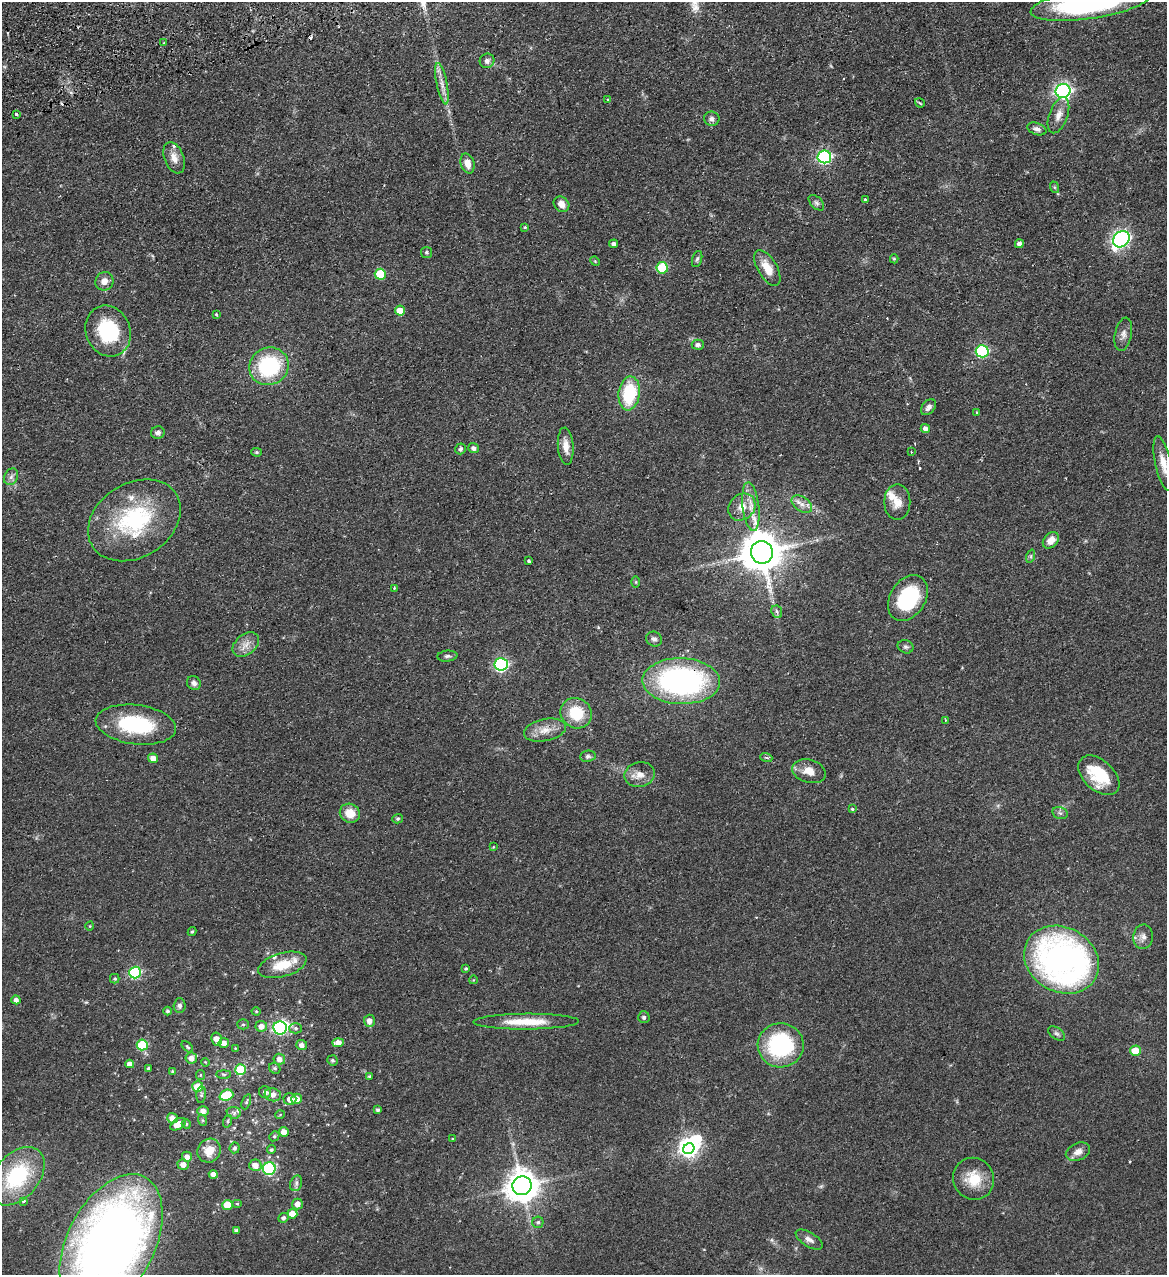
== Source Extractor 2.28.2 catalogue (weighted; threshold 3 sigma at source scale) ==
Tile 11 of 4 x 4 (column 3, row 3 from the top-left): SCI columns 2496-3660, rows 1330-2602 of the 5107 x 5203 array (HDU 1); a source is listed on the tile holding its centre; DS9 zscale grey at full resolution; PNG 1169 x 1277 px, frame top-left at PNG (2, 2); each listed source drawn as its Kron ellipse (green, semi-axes under 4 px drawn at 4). Shown black and unused: <1% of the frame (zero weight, under 2 of 3 exposures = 3% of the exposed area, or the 3 px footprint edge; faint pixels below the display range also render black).
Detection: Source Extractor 2.28.2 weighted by HDU 2 'WHT'; one run over the whole footprint, this tile lists its part. Background 0.0555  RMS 0.005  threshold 0.0226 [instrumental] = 3 sigma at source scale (4.5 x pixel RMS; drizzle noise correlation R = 1.50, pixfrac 1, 0.05/0.05 arcsec/px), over >= 5 px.
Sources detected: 185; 1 too faint to see at this stretch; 3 inside a brighter object's white glare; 4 cosmic-ray / hot-pixel residue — neither listed nor drawn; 7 inside a brighter listed object's ellipse — not listed separately; the other 170 listed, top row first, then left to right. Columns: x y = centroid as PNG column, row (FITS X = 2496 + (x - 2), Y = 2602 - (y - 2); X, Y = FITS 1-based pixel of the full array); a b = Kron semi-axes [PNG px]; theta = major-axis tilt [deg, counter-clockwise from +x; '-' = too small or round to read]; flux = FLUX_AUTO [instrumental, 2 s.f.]
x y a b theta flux
1090 3 60 15 8 93
164 43 3 3 - 0.7
487 61 7 7 - 1.9
442 84 21 5 -78 3.9
1063 91 7 7 - 130
608 100 3 3 - 0.92
920 103 5 3 - 0.62
16 114 3 3 - 1
1058 115 19 9 70 4.5
712 119 8 7 - 1.6
1037 129 10 6 -20 1.9
824 157 7 6 - 78
174 158 16 9 -70 4.3
467 163 10 7 -74 4.4
1054 187 6 4 -71 0.6
865 199 3 3 - 0.51
816 203 9 5 -45 1.3
561 204 8 7 - 3.6
525 227 4 3 - 0.65
1121 239 9 7 40 110
614 244 4 4 - 1.5
1019 244 4 4 - 1.7
426 252 5 5 - 0.83
697 259 8 5 73 0.99
894 259 4 4 - 0.63
595 261 5 4 - 0.47
662 268 5 5 - 25
767 268 20 9 -59 7.4
380 274 5 5 - 19
104 281 9 9 - 3.6
400 311 5 5 - 6.1
216 314 3 3 - 0.5
108 331 26 22 -67 29
1123 334 17 8 78 2.8
698 345 6 5 - 1.6
982 351 6 6 - 52
269 366 20 18 29 42
629 393 17 10 82 27
928 407 9 6 51 1.9
977 413 3 3 - 0.97
925 428 5 4 - 2.1
158 433 7 6 - 1.5
566 446 19 8 -86 4.6
473 448 5 5 - 1.8
460 449 5 5 - 1.3
257 452 5 4 - 0.67
911 452 3 3 - 0.49
1163 463 28 8 -78 6
11 477 9 6 62 1.8
897 502 18 13 90 5.9
802 504 11 7 -35 3
742 507 14 12 45 5.7
751 507 24 8 -83 6.3
134 520 49 37 32 52
1051 540 9 7 45 4.7
762 552 11 11 - 1700
1031 556 7 4 72 0.85
529 561 3 3 - 1.6
636 582 6 4 -90 0.53
394 588 4 4 - 0.54
908 598 25 17 58 39
777 612 6 5 - 1.4
654 639 8 7 - 1.5
246 645 15 10 39 4.4
906 647 8 6 -22 1.2
447 656 10 5 6 1.2
501 664 6 6 - 77
681 681 39 23 -2 110
194 683 7 6 - 2
576 713 16 15 - 16
946 720 4 2 - 0.41
136 725 40 19 -7 37
545 730 21 11 12 6.2
588 756 8 5 7 1.1
766 757 6 4 -20 0.75
153 758 5 4 - 4
809 771 17 11 -16 5.7
640 775 15 12 12 5
1099 775 24 15 -43 21
852 809 4 3 - 0.79
350 813 10 9 - 7.2
1060 813 8 6 -15 1.2
398 819 5 4 - 0.74
493 847 4 4 - 0.41
90 926 4 3 - 0.35
192 931 4 3 - 0.64
1143 937 12 10 86 2.9
1062 960 39 32 -30 180
282 965 25 12 16 13
466 968 3 3 - 0.6
135 972 6 6 - 52
115 979 5 4 - 0.74
473 980 4 3 - 0.33
16 1000 4 4 - 2.1
180 1006 7 6 - 1.5
168 1011 4 4 - 1
256 1011 4 4 - 0.53
644 1017 6 5 - 1.3
369 1021 6 5 - 3.2
526 1022 53 8 0 14
243 1024 5 5 - 0.71
261 1026 6 5 - 3.2
280 1028 7 6 - 86
296 1028 6 5 - 1.1
1056 1033 9 5 -35 1.3
216 1039 6 5 - 3.6
224 1043 5 5 - 3.1
338 1043 5 4 - 3.9
142 1045 5 5 - 25
302 1045 5 5 - 2.3
781 1045 23 22 - 53
187 1047 7 4 -45 0.77
235 1048 3 3 - 0.41
1135 1051 5 5 - 10
191 1058 6 5 - 3.6
279 1059 6 5 - 3
332 1060 5 5 - 0.91
205 1062 4 3 - 0.41
130 1064 4 4 - 2.6
275 1068 6 5 - 0.84
149 1069 3 3 - 1.2
240 1070 5 5 - 22
172 1071 4 3 - 0.56
224 1074 7 4 0 0.69
200 1075 5 4 - 0.63
370 1077 4 4 - 0.76
198 1087 5 5 - 10
265 1092 6 6 - 2
201 1095 8 5 84 0.98
226 1095 7 5 21 20
273 1095 8 6 -15 3.2
290 1099 6 5 - 3.6
296 1099 5 5 - 4.3
246 1102 8 4 68 0.85
378 1110 4 3 - 1
203 1111 5 5 - 3
234 1113 7 6 - 1.2
280 1115 5 3 - 0.38
172 1118 5 5 - 3.6
202 1120 6 4 -71 0.63
228 1121 6 4 71 0.69
178 1124 9 5 30 5.7
186 1124 5 4 - 0.71
284 1132 5 5 - 3.8
274 1136 5 4 - 0.71
452 1139 3 2 - 0.32
235 1148 5 5 - 0.97
689 1149 6 5 - 120
271 1150 4 4 - 0.9
209 1151 12 11 - 7.7
1078 1152 13 8 24 3.2
187 1157 5 5 - 2.9
183 1164 5 5 - 3.2
255 1165 6 5 - 4.2
269 1169 6 6 - 55
213 1174 4 4 - 2.8
17 1176 33 22 49 40
974 1179 21 20 - 12
296 1183 8 6 71 1.4
522 1186 9 9 - 870
23 1201 4 3 - 1.1
237 1204 5 3 - 0.48
297 1204 5 5 - 2.9
227 1205 5 5 - 10
292 1214 5 5 - 6.9
284 1218 5 4 - 1.3
538 1222 6 5 - 1
236 1231 4 4 - 1.3
809 1239 15 7 -31 2.5
111 1243 74 43 63 510
Overlapping masked pixels (flux is a lower limit): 3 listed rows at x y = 762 552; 681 681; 111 1243
Isophote crosses this tile's border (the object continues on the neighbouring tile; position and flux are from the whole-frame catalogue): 2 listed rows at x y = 1090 3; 111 1243